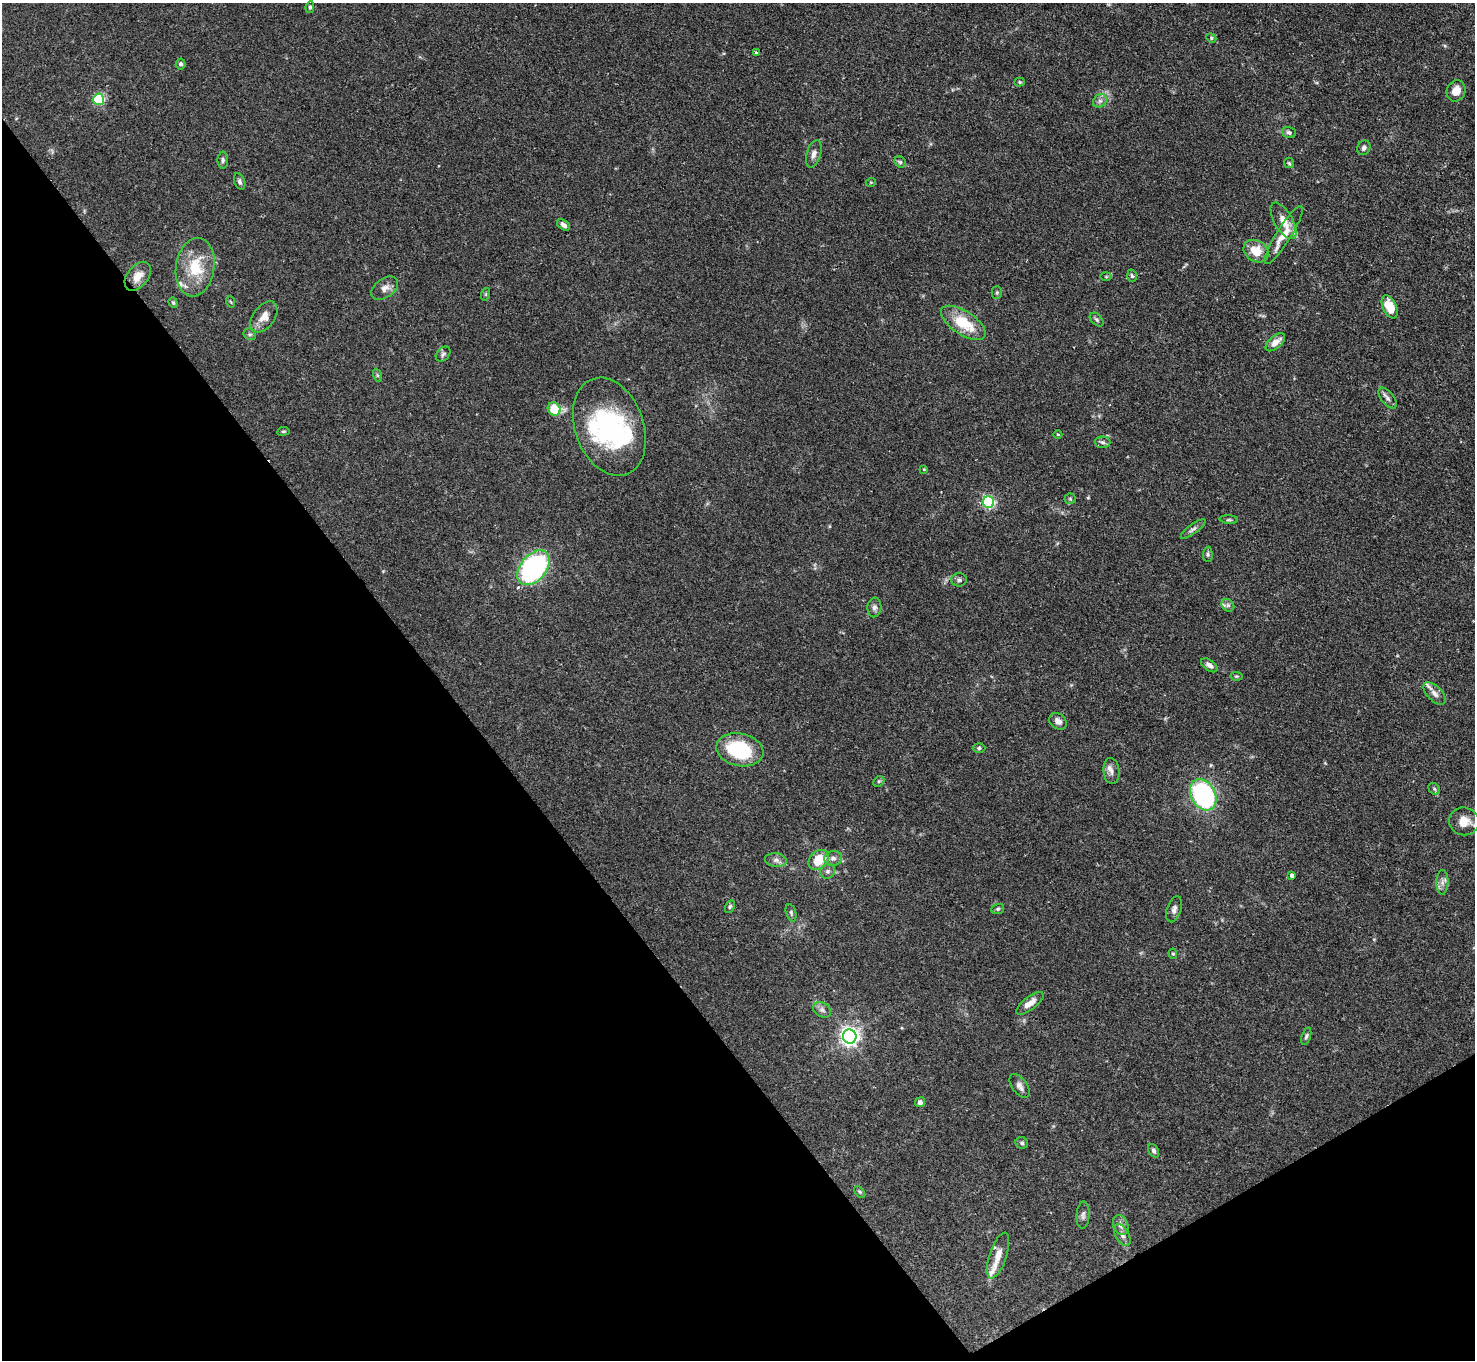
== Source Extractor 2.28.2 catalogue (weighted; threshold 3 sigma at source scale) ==
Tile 14 of 4 x 4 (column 2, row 4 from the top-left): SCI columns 1473-2945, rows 301-1658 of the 5896 x 5890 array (HDU 1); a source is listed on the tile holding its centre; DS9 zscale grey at full resolution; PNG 1477 x 1362 px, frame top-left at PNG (2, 3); each listed source drawn as its Kron ellipse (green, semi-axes under 4 px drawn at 4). Shown black and unused: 34% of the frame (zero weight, under 2 of 3 exposures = <1% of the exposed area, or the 3 px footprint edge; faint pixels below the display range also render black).
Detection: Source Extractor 2.28.2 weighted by HDU 2 'WHT'; one run over the whole footprint, this tile lists its part. Background 0.109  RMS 0.0058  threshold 0.0261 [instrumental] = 3 sigma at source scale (4.5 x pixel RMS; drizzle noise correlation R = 1.50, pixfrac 1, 0.05/0.05 arcsec/px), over >= 5 px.
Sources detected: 93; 5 inside a brighter listed object's ellipse — not listed separately; the other 88 listed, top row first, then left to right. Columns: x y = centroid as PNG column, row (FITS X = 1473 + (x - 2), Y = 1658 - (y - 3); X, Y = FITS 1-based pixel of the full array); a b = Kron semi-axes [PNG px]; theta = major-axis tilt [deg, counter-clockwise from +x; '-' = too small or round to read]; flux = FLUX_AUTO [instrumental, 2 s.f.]
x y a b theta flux
310 7 6 4 82 0.97
1211 38 5 4 - 0.76
757 53 4 3 - 2.6
181 64 5 5 - 1.4
1020 82 5 4 - 0.69
1456 91 11 9 65 5.9
99 99 5 5 - 53
1100 101 7 6 - 1.9
1289 132 7 5 -18 1.4
1364 148 7 6 - 1.7
814 154 14 7 73 3.1
223 160 8 5 89 1.3
900 162 6 5 - 1
1289 163 5 5 - 0.84
240 182 9 5 -70 1.4
871 182 5 3 - 0.49
1283 221 20 9 -60 7.6
564 225 7 4 -34 2
1284 235 33 7 58 10
1256 251 13 10 -32 10
195 267 29 19 81 21
138 276 16 10 52 6.1
1132 276 6 5 - 1.1
1106 277 5 3 - 0.62
385 288 15 9 35 3.8
997 292 6 5 - 0.94
486 294 6 4 72 0.7
231 302 6 3 -70 0.61
173 303 5 4 - 0.72
1390 307 12 7 -65 12
264 317 18 10 54 6.2
1097 320 8 5 -45 1.2
963 323 26 11 -33 19
250 334 6 5 - 1.2
1275 342 12 6 41 4.8
443 354 8 6 47 1.4
377 375 6 4 -71 0.85
1388 398 12 6 -52 2.2
554 409 7 6 - 14
609 427 51 34 -70 72
283 431 6 3 8 0.66
1058 434 4 3 - 0.49
1103 442 8 6 -3 1.5
924 469 3 3 - 0.5
1070 499 5 5 - 0.79
988 502 6 5 - 77
1229 520 9 3 -4 0.91
1193 529 15 4 36 1.9
1208 554 7 5 88 1.1
533 568 20 13 50 110
959 580 7 6 - 1.4
1228 605 7 5 -44 1.3
874 607 10 7 84 2.1
1209 665 9 5 -35 2.3
1236 676 6 4 -10 0.72
1435 693 14 7 -46 3.1
1058 721 9 7 -40 3.1
979 748 6 4 1 1
740 750 24 16 -12 36
1112 771 13 8 -84 3.1
879 781 6 4 43 0.85
1434 789 6 5 - 1
1203 795 16 12 -61 97
1464 821 15 14 - 7.4
833 858 9 7 9 2.6
776 860 11 6 -7 2.4
819 860 11 8 44 14
828 871 8 7 - 1.7
1292 875 4 3 - 1.6
1442 882 12 6 90 2.6
730 907 7 4 63 0.89
998 909 6 5 - 0.83
1174 909 13 7 72 2.5
791 913 9 5 -75 1.2
1173 954 5 4 - 0.73
1030 1003 16 6 37 4.8
822 1010 10 7 -32 2.1
850 1036 7 6 - 280
1306 1036 9 4 72 1.2
1020 1086 14 7 -53 2.7
920 1102 5 5 - 2
1022 1143 6 5 - 1.2
1154 1151 7 5 -58 1.3
860 1192 7 4 -49 0.85
1083 1215 13 6 86 2.1
1121 1225 10 7 -71 2.9
1122 1235 12 6 -61 2.6
998 1256 24 8 72 6.4
Overlapping masked pixels (flux is a lower limit): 1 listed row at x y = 1284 235